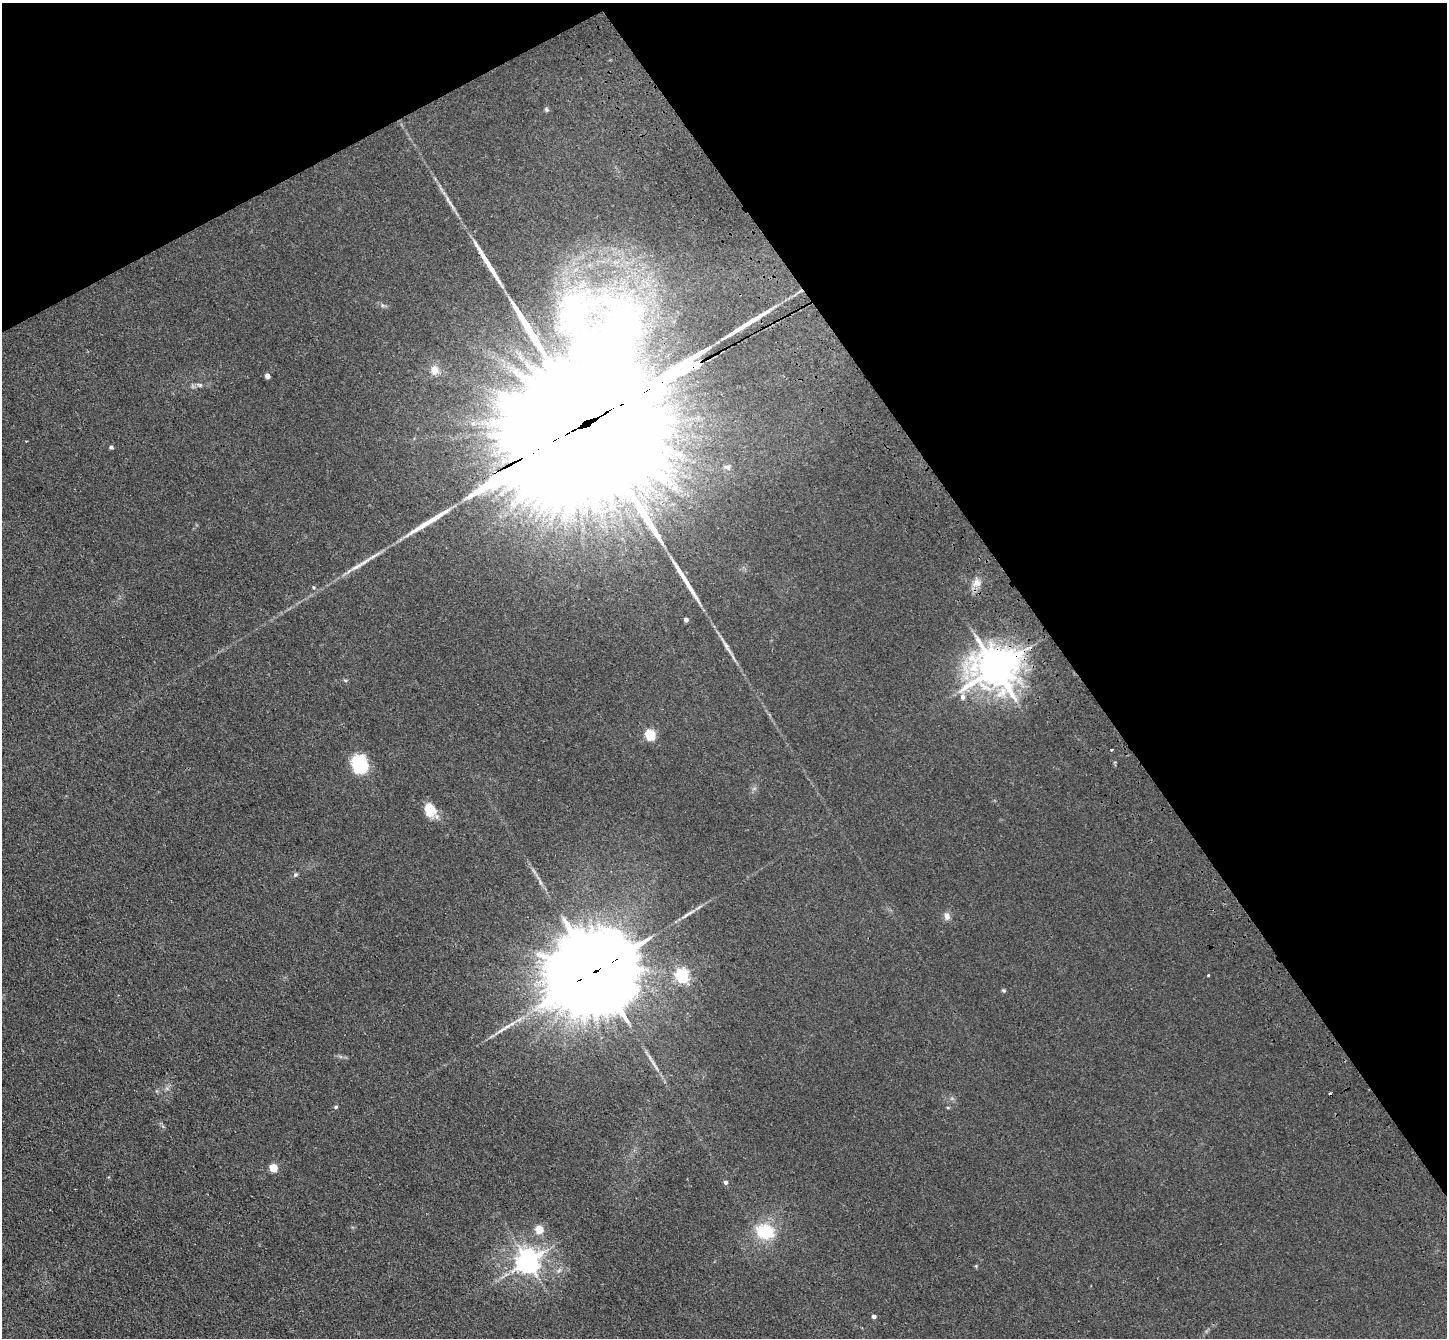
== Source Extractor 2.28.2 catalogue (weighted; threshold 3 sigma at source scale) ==
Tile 3 of 4 x 4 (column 3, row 1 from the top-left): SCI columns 2994-4438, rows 4232-5567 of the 5985 x 5924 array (HDU 1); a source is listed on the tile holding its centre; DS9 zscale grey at full resolution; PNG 1449 x 1340 px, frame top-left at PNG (2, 3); no overlay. Shown black and unused: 31% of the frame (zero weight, under 3 of 4 exposures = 6% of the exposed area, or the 3 px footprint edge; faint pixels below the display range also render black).
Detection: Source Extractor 2.28.2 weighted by HDU 2 'WHT'; one run over the whole footprint, this tile lists its part. Background 0.0407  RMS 0.0058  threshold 0.0263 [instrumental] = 3 sigma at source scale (4.5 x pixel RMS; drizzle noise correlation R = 1.50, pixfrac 1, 0.05/0.05 arcsec/px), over >= 5 px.
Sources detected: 43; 1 cosmic-ray / hot-pixel residue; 6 long thin detections or spike segments (spike, bleed or trail) — not listed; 1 inside a brighter listed object's ellipse — not listed separately; the other 35 listed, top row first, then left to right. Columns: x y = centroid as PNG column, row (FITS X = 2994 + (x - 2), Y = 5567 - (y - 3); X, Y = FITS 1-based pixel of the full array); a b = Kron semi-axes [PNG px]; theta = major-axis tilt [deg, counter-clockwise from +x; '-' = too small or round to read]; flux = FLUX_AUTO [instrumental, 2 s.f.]
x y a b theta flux
546 109 6 5 - 1
447 199 9 4 -71 1.5
434 370 13 11 -76 5.2
267 376 4 4 - 4
200 385 8 6 -16 1.5
597 418 146 27 28 130000
111 447 4 4 - 1.4
727 467 9 6 -13 1.6
977 583 12 11 - 4.8
686 619 4 4 - 2.7
726 646 37 4 -59 5.2
995 668 13 12 - 1700
345 680 6 4 -18 0.74
963 697 7 6 - 2.4
650 734 5 5 - 46
1111 750 3 3 - 1.2
359 764 22 17 -77 23
430 810 18 14 -72 8.5
295 874 7 5 37 1.1
540 882 7 4 -72 1.2
947 916 11 8 -76 2.9
596 971 33 20 28 16000
682 975 6 5 - 100
1208 975 4 3 - 0.44
1003 990 5 4 - 0.82
336 1107 5 4 - 0.74
948 1107 5 3 - 0.59
273 1167 5 5 - 22
726 1182 5 4 - 1.6
539 1229 5 5 - 17
765 1231 22 18 -18 23
527 1261 8 7 - 540
976 1266 5 4 - 0.59
559 1270 7 5 45 1.3
874 1316 4 4 - 2.4
Overlapping masked pixels (flux is a lower limit): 3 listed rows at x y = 597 418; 995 668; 596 971